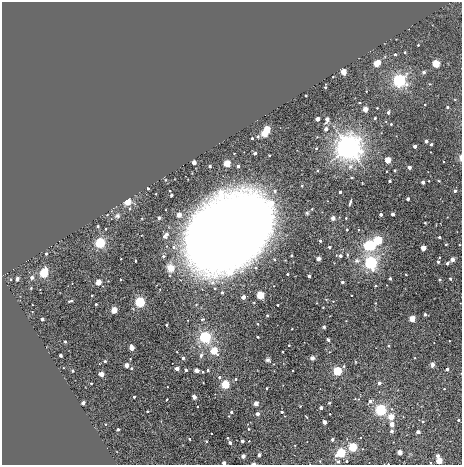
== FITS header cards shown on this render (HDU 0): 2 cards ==
NAXIS1  =                  460
NAXIS2  =                  463

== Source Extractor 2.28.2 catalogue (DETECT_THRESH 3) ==
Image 460 x 463 px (HDU 0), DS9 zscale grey, 1 PNG px = 1 image px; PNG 464 x 467 px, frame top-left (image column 1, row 463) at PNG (2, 2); no overlay
Background 0.00351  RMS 0.016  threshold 0.0489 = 3 sigma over >= 5 px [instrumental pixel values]
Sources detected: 206; all 206 listed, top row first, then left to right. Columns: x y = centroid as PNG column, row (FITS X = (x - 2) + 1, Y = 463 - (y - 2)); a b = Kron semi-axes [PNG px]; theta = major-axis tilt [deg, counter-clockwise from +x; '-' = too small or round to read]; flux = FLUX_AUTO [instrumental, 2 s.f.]
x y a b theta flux
418 45 3 2 - 0.75
405 52 3 2 - 1.4
395 54 3 3 - 2.6
377 63 5 3 - 55
436 64 4 4 - 97
343 72 3 3 - 42
424 72 3 3 - 5.4
333 77 3 2 - 0.7
399 80 5 5 - 220
325 87 3 3 - 1.3
366 91 2 2 - 0.84
306 95 3 2 - 1.5
360 103 3 2 - 1.2
425 104 3 2 - 1.1
447 107 3 3 - 2.5
377 108 2 2 - 0.66
365 109 3 3 - 31
388 112 3 3 - 4.2
375 118 3 3 - 2.3
317 119 3 3 - 14
327 119 4 3 - 12
391 124 3 3 - 1.4
267 129 4 4 - 66
326 129 3 3 - 8.7
264 133 4 3 - 63
252 138 3 3 - 2.7
426 141 3 3 - 6.2
431 144 3 3 - 2.6
415 146 3 3 - 8.1
349 147 11 10 - 490
316 148 3 2 - 1.2
255 153 3 3 - 3.4
460 157 8 3 -86 2.4
388 160 3 3 - 44
443 161 2 2 - 0.76
194 162 3 3 - 16
227 163 4 4 - 59
210 166 3 3 - 4.3
238 166 3 3 - 4.7
350 166 8 7 - 4.8
409 167 3 3 - 9
395 170 3 3 - 1.4
389 181 3 3 - 2.5
429 181 2 2 - 0.65
439 181 3 2 - 0.86
423 182 3 3 - 7.8
302 186 3 2 - 0.97
148 189 3 2 - 1.9
170 191 3 2 - 1.2
275 191 4 4 - 2.3
455 191 3 3 - 3.5
340 192 3 3 - 3.8
171 195 3 2 - 1.2
408 199 3 3 - 6.2
127 202 4 4 - 62
350 203 5 2 - 1.9
130 209 4 3 - 1.5
312 209 3 2 - 1.1
381 214 3 3 - 7.1
392 214 3 3 - 7.3
179 215 3 3 - 20
117 216 7 6 - 2.7
159 218 3 3 - 1.9
333 218 3 3 - 18
346 218 3 3 - 1.1
425 223 3 2 - 1.3
237 224 9 7 15 340
98 226 3 3 - 3.5
106 229 3 2 - 1.3
347 229 3 3 - 2.9
230 233 67 47 44 2200
166 235 7 4 48 8.6
439 237 3 3 - 3
378 240 4 4 - 140
320 241 3 3 - 1.9
100 243 4 4 - 280
446 244 3 2 - 0.93
370 245 5 4 - 250
174 247 6 5 - 3
329 247 3 3 - 3.1
423 248 3 3 - 29
254 249 20 15 52 70
46 254 3 3 - 2.5
347 255 5 3 - 1.3
163 256 3 3 - 2.1
291 256 3 3 - 2.3
340 256 3 3 - 5.2
318 259 3 3 - 17
452 259 3 3 - 12
135 261 3 3 - 1.6
357 261 8 7 - 3.8
438 262 3 3 - 2.8
371 263 6 5 - 200
447 263 3 3 - 3.8
171 268 4 4 - 38
230 272 18 13 17 57
44 273 5 4 - 160
287 274 3 3 - 2.4
309 276 3 3 - 4.8
32 277 3 3 - 5.9
390 278 3 3 - 3.7
11 279 3 3 - 0.95
17 279 4 3 - 8
439 279 3 3 - 3
450 279 3 2 - 0.93
120 280 3 2 - 1
98 282 4 3 - 36
342 282 3 3 - 4.6
376 286 3 3 - 1.5
222 292 3 3 - 3.2
92 295 3 2 - 1.2
260 295 4 3 - 110
243 297 3 3 - 12
71 301 5 3 - 2.7
333 301 2 2 - 0.64
140 302 4 4 - 270
254 303 2 2 - 0.97
96 304 3 3 - 2.1
277 305 3 2 - 1.2
114 310 3 3 - 48
425 314 3 3 - 4.5
267 315 3 3 - 0.97
42 319 3 3 - 5.5
412 319 3 3 - 50
258 324 3 3 - 0.83
166 325 3 3 - 2.9
324 327 3 3 - 1.9
205 337 5 5 - 190
258 337 2 2 - 0.77
328 340 3 3 - 2.1
65 341 3 3 - 2.5
449 341 3 2 - 0.9
289 345 3 3 - 1.2
388 346 3 3 - 1.5
131 348 6 3 -79 17
214 351 4 4 - 87
282 352 3 2 - 1.2
60 355 3 3 - 4.4
201 355 6 4 73 2.4
183 358 3 3 - 4
312 358 4 4 - 3.1
415 358 3 2 - 0.64
268 360 7 5 -37 2.4
105 361 3 3 - 2.4
127 365 3 3 - 19
432 365 5 4 - 4.2
131 368 3 3 - 1.5
177 368 3 3 - 14
447 369 3 3 - 6
186 370 3 3 - 4.7
196 370 3 3 - 17
208 370 3 3 - 2.2
293 370 3 2 - 1.1
72 371 3 3 - 1.2
337 371 4 4 - 160
203 372 3 2 - 1.6
101 374 4 3 - 21
219 377 3 3 - 3.2
236 379 4 3 - 1.5
91 383 3 2 - 1.2
379 383 3 3 - 6.4
225 384 4 4 - 130
267 388 3 3 - 1.8
444 389 2 2 - 0.85
134 397 3 3 - 2.3
194 397 4 3 - 11
166 400 2 2 - 0.75
370 401 3 3 - 5.6
83 403 3 3 - 11
256 403 3 3 - 20
197 406 3 2 - 1.2
321 408 3 3 - 9.9
381 410 5 5 - 170
147 411 3 2 - 1.4
231 412 3 3 - 3.1
282 412 3 3 - 2.2
257 414 3 3 - 6.6
330 414 3 2 - 1.1
391 417 3 3 - 44
458 420 3 3 - 1.5
324 422 3 3 - 14
423 422 4 3 - 1.1
106 424 3 3 - 0.81
392 424 3 3 - 15
118 429 3 3 - 3.6
248 429 3 3 - 1.1
392 431 3 3 - 4.5
418 432 3 3 - 8.8
228 438 3 3 - 1.4
189 439 4 3 - 1.1
332 439 3 3 - 4.3
206 441 3 3 - 1.8
242 441 3 3 - 6.5
230 443 3 3 - 6.4
353 447 4 4 - 140
400 452 3 3 - 21
341 453 4 4 - 190
259 455 3 3 - 2.4
243 456 3 3 - 12
437 456 3 3 - 6.4
439 460 4 3 - 46
346 461 3 2 - 1.4
338 462 4 3 - 2.8
224 463 3 3 - 9.9
254 464 4 2 - 2.5
388 464 2 2 - 0.68
At the frame edge (FLAGS 8, measured only in part): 5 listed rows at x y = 460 157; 439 460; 224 463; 254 464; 388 464